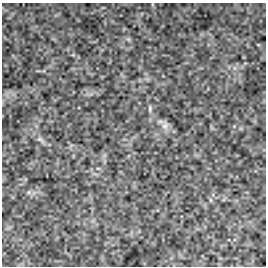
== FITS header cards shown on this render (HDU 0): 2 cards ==
NAXIS1  =                  264
NAXIS2  =                  264

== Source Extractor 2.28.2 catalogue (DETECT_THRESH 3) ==
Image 264 x 264 px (HDU 0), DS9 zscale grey, 1 PNG px = 1 image px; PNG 268 x 268 px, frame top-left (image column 1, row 264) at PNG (2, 3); no overlay
Background -5.14e-34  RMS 1.4e-32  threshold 4.11e-32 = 3 sigma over >= 5 px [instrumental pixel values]
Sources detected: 7; all 7 listed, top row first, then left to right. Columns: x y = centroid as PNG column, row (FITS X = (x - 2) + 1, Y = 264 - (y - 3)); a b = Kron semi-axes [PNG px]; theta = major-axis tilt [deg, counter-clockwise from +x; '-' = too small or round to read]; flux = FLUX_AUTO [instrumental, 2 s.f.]
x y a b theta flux
128 39 6 5 - 1.6e-30
150 108 9 4 86 1.9e-30
165 125 13 9 78 5.0e-30
40 140 13 6 -38 3.9e-30
98 168 6 4 -1 1.1e-30
29 192 7 6 - 2.2e-30
210 200 6 4 -89 1.3e-30